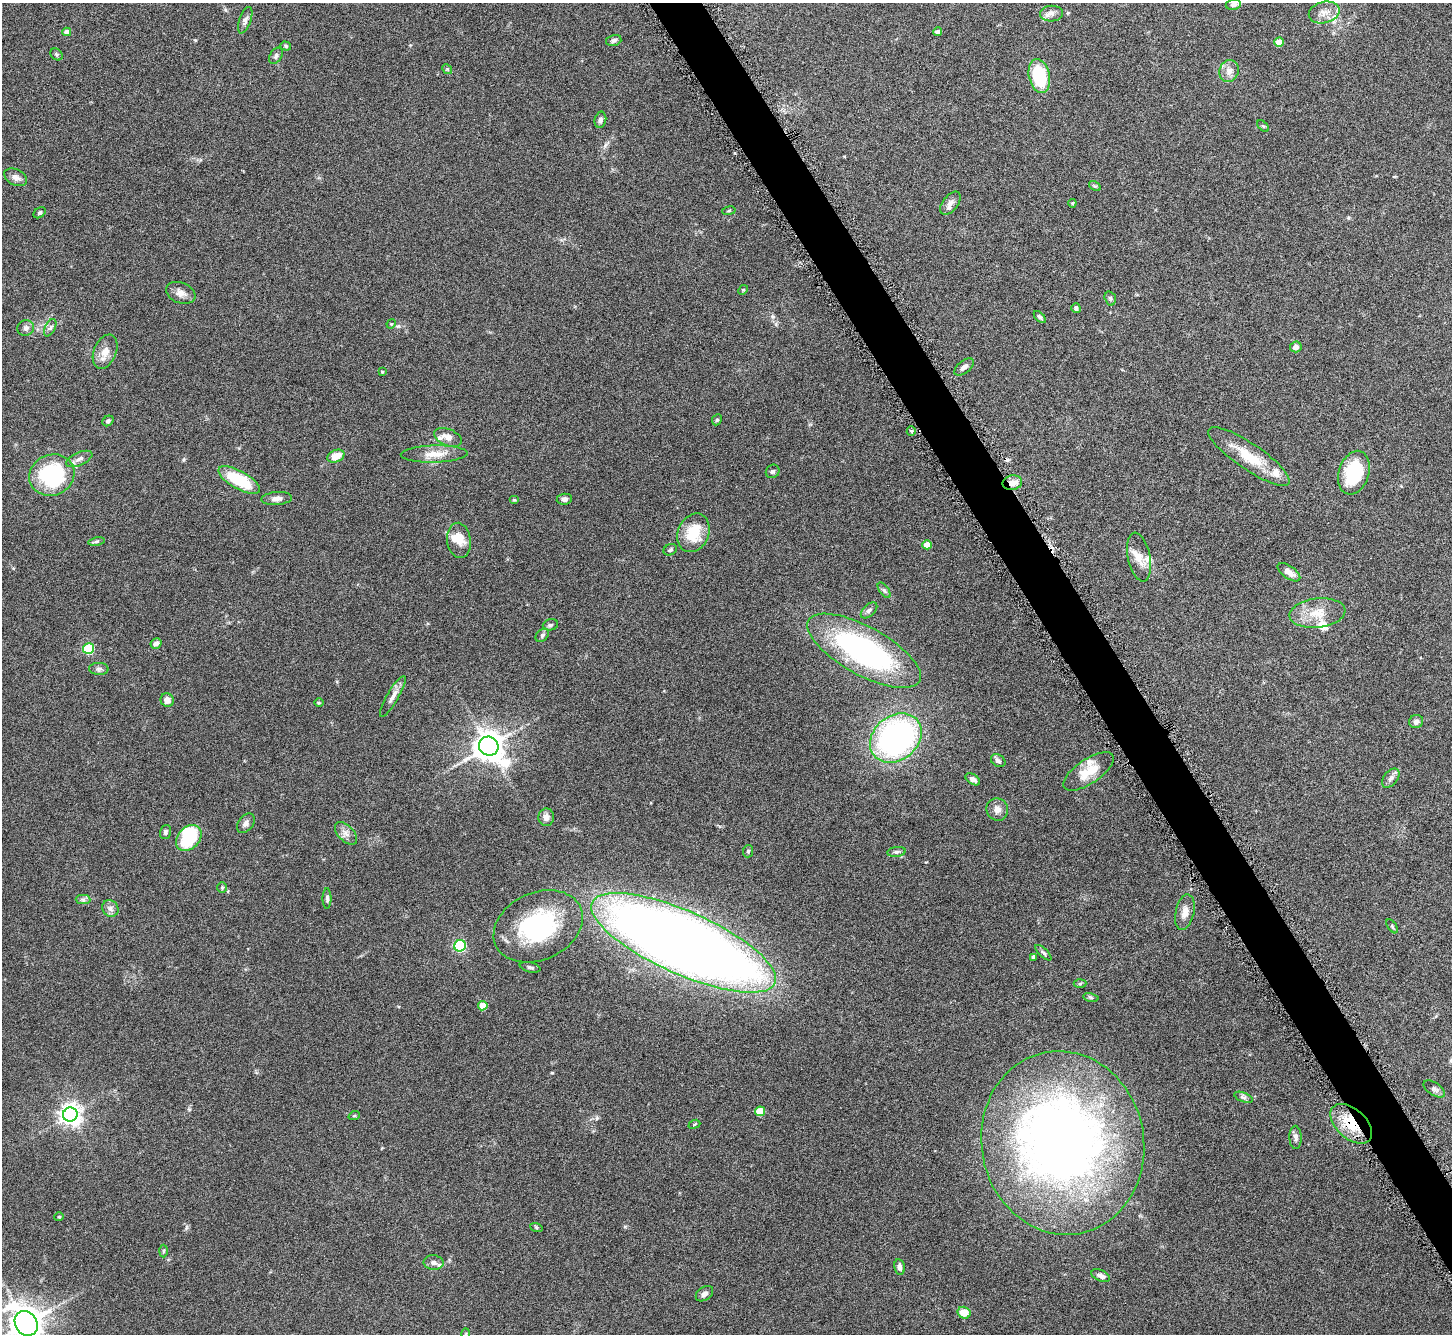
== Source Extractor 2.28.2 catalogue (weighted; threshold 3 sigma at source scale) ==
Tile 6 of 4 x 4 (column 2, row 2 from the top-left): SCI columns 1455-2904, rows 2834-4165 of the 5811 x 5803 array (HDU 1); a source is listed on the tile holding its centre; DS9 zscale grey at full resolution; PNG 1454 x 1336 px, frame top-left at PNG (2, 3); each listed source drawn as its Kron ellipse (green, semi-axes under 4 px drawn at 4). Shown black and unused: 3% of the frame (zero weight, under 4 of 8 exposures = <1% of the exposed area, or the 3 px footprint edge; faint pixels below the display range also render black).
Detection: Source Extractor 2.28.2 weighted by HDU 2 'WHT'; one run over the whole footprint, this tile lists its part. Background 0.0874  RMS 0.005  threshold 0.0206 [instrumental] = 3 sigma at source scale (4.09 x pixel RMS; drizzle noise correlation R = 1.36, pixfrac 0.8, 0.05/0.05 arcsec/px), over >= 5 px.
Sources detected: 132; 3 inside a brighter object's white glare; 1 cosmic-ray / hot-pixel residue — neither listed nor drawn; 10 inside a brighter listed object's ellipse — not listed separately; the other 118 listed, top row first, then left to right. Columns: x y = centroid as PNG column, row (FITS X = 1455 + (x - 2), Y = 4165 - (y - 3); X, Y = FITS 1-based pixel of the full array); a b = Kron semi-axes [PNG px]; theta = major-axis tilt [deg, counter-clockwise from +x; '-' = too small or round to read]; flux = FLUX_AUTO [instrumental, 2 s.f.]
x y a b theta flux
1233 5 7 5 8 1.4
1324 12 16 10 13 4.2
1051 14 11 8 2 2.4
245 20 14 6 71 2
67 32 4 4 - 3.4
938 32 4 4 - 2.2
614 40 8 5 14 1.4
1279 42 5 4 - 6.5
286 46 5 4 - 0.78
57 54 6 5 - 0.72
276 56 9 6 58 1.3
447 69 5 4 - 0.6
1229 71 11 9 70 3.2
1039 76 17 10 -78 25
600 120 8 6 77 1.2
1263 126 7 4 -44 0.57
16 177 12 8 -26 2.4
1095 186 6 4 -32 0.63
950 203 13 7 52 2.5
1072 203 4 4 - 0.5
729 211 7 3 10 0.52
40 213 7 5 39 0.79
743 290 5 4 - 0.51
181 293 15 10 -21 3.2
1110 298 7 5 -74 0.83
1076 308 5 4 - 1.1
1040 317 7 4 -46 0.87
391 324 5 4 - 0.45
26 328 8 8 - 1.7
50 328 9 5 63 1.2
1296 347 6 5 - 2.1
105 352 18 11 68 4.8
964 367 11 6 40 2.1
382 372 3 3 - 0.47
717 420 6 4 65 0.72
108 421 6 5 - 0.93
911 431 5 4 - 0.68
448 437 14 8 -22 3.5
434 454 33 8 1 6.6
336 456 9 6 23 6.4
1249 456 48 13 -34 16
79 459 14 6 24 2.3
773 471 7 6 - 0.95
1354 473 22 15 72 24
52 475 23 20 22 46
239 480 23 9 -30 22
1012 483 10 7 11 3.8
277 499 15 6 4 2.3
564 499 8 5 8 1.4
514 500 5 4 - 0.49
693 533 20 15 67 14
459 540 18 12 -82 7.3
96 541 8 4 9 0.84
927 545 4 4 - 6.6
670 550 7 5 28 0.88
1139 557 25 11 -79 5.5
1289 572 13 6 -35 3.1
884 590 9 4 -54 0.97
869 610 10 5 43 1.3
1317 613 28 14 7 9.5
550 625 8 5 16 0.94
542 635 7 5 47 1.1
156 643 5 5 - 1.9
89 648 5 5 - 31
864 651 63 24 -29 100
99 669 10 6 -2 1.3
393 696 23 6 60 3.2
167 700 7 6 - 2.8
319 703 5 3 - 0.42
1416 722 7 6 - 1.8
896 738 28 22 39 140
489 746 10 9 - 710
998 761 8 6 -33 1.3
1089 771 29 12 34 9.1
1391 778 11 6 51 1.9
973 779 8 5 -33 1.8
997 809 11 10 - 3
546 817 9 8 - 2.3
246 823 11 7 51 2
165 832 7 5 71 1.1
346 833 14 8 -46 2.6
189 838 15 10 47 21
748 851 6 5 - 0.8
897 852 9 5 8 1.2
222 888 5 4 - 0.6
327 898 10 4 90 1.1
83 900 7 4 -1 1.1
110 908 9 7 -51 1.9
1185 912 18 9 78 4.1
538 926 46 33 24 55
1392 926 8 4 -56 0.76
683 943 100 31 -24 920
460 946 6 5 - 55
1043 953 10 4 -43 1
1033 957 4 3 - 1.2
530 967 10 5 -13 1
1080 984 6 4 3 0.67
1091 997 8 4 -9 0.74
483 1006 5 4 - 8.7
1434 1089 12 6 -33 1.6
1244 1097 10 4 -21 1.1
760 1111 5 5 - 12
70 1114 7 7 - 320
354 1116 6 3 19 0.47
694 1124 6 4 21 0.56
1351 1124 25 14 -42 14
1295 1137 11 6 -89 1.8
1063 1143 92 81 -79 340
59 1217 5 4 - 0.48
536 1227 6 4 -19 0.55
164 1251 6 4 88 0.64
434 1263 10 7 -8 2.2
899 1267 8 5 -81 1.6
1101 1276 10 5 -24 2.3
704 1294 10 6 37 1.8
964 1313 6 6 - 6.5
26 1323 13 11 -57 740
466 1334 6 4 88 0.49
Overlapping masked pixels (flux is a lower limit): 2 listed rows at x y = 1012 483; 1351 1124
Isophote crosses this tile's border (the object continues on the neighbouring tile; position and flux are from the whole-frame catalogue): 2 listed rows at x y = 26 1323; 466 1334